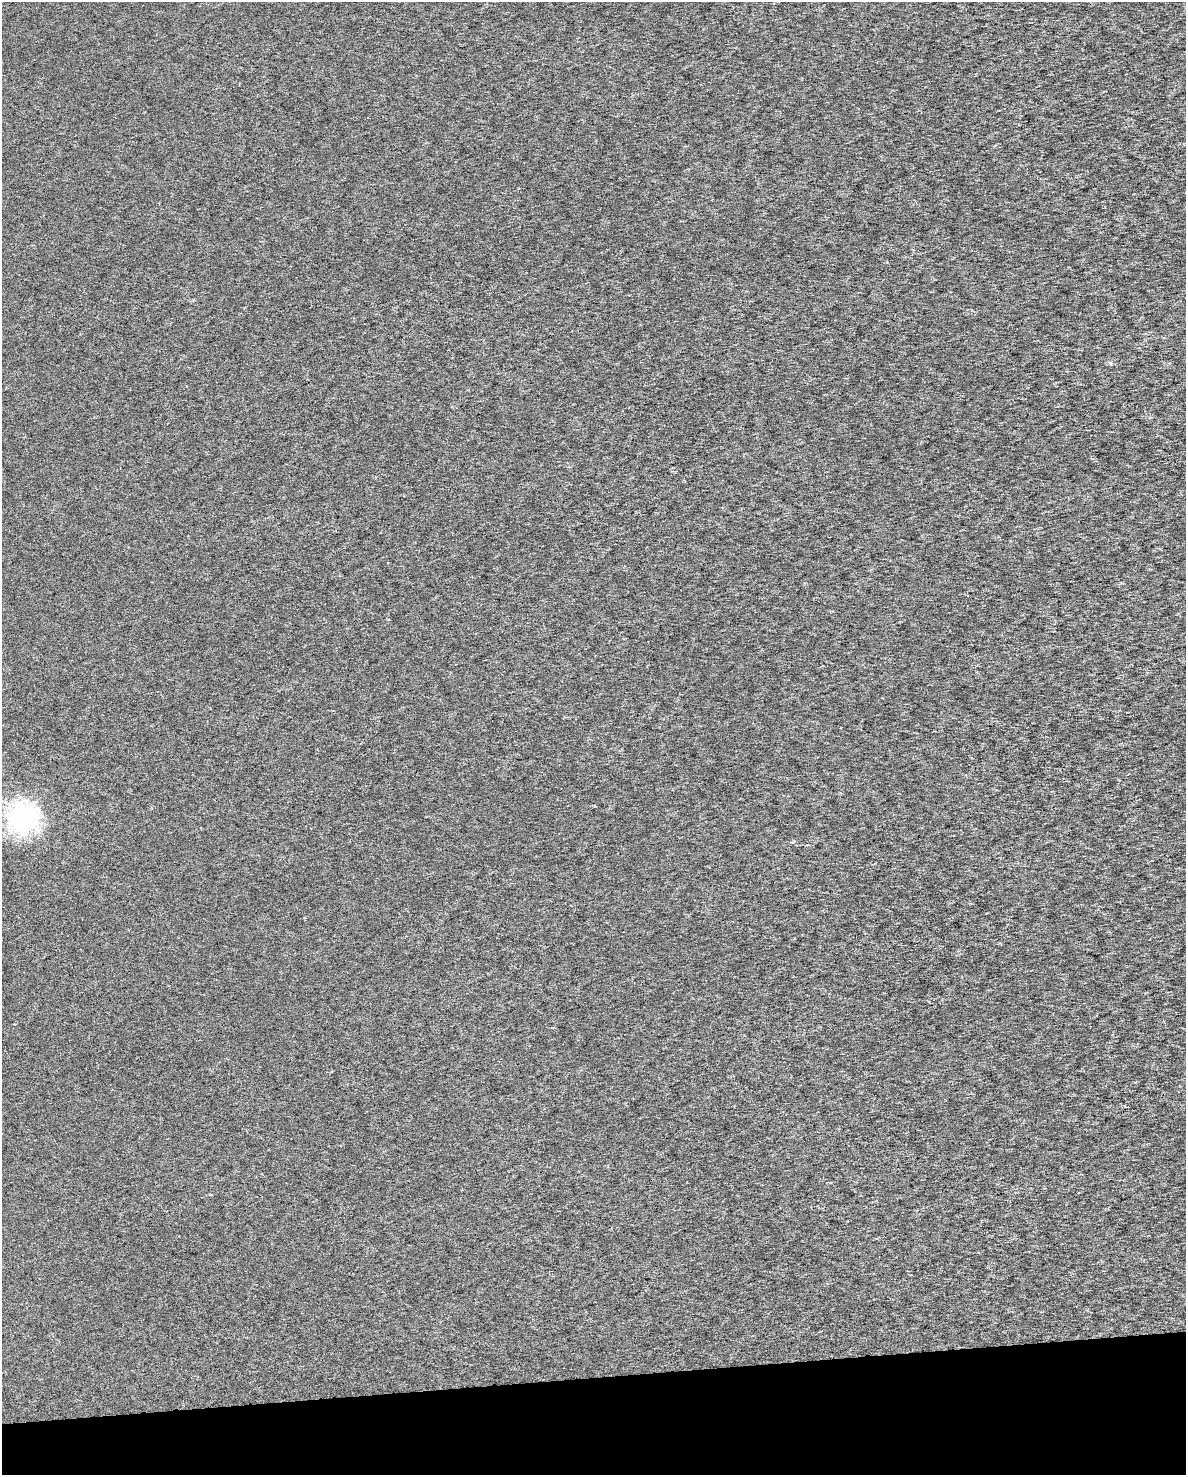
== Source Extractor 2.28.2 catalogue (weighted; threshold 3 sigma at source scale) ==
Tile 10 of 4 x 3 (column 2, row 3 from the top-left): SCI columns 1185-2368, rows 61-1533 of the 4743 x 4505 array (HDU 1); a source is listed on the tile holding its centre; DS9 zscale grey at full resolution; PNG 1188 x 1477 px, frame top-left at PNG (2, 2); no overlay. Shown black and unused: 7% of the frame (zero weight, under 3 of 6 exposures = <1% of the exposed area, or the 3 px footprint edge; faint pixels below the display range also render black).
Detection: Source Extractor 2.28.2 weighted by HDU 2 'WHT'; one run over the whole footprint, this tile lists its part. Background 1.22e-04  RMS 0.0017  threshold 0.00699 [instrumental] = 3 sigma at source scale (4.09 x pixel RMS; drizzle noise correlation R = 1.36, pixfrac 0.8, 0.0396/0.0396 arcsec/px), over >= 5 px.
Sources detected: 3; all 3 listed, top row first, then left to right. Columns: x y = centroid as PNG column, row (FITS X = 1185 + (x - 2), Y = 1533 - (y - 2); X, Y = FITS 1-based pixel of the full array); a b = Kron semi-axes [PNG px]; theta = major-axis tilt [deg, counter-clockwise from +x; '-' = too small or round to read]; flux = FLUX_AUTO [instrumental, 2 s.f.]
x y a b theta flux
1110 363 6 4 -46 0.33
22 818 11 10 - 91
1125 1106 5 3 - 0.2